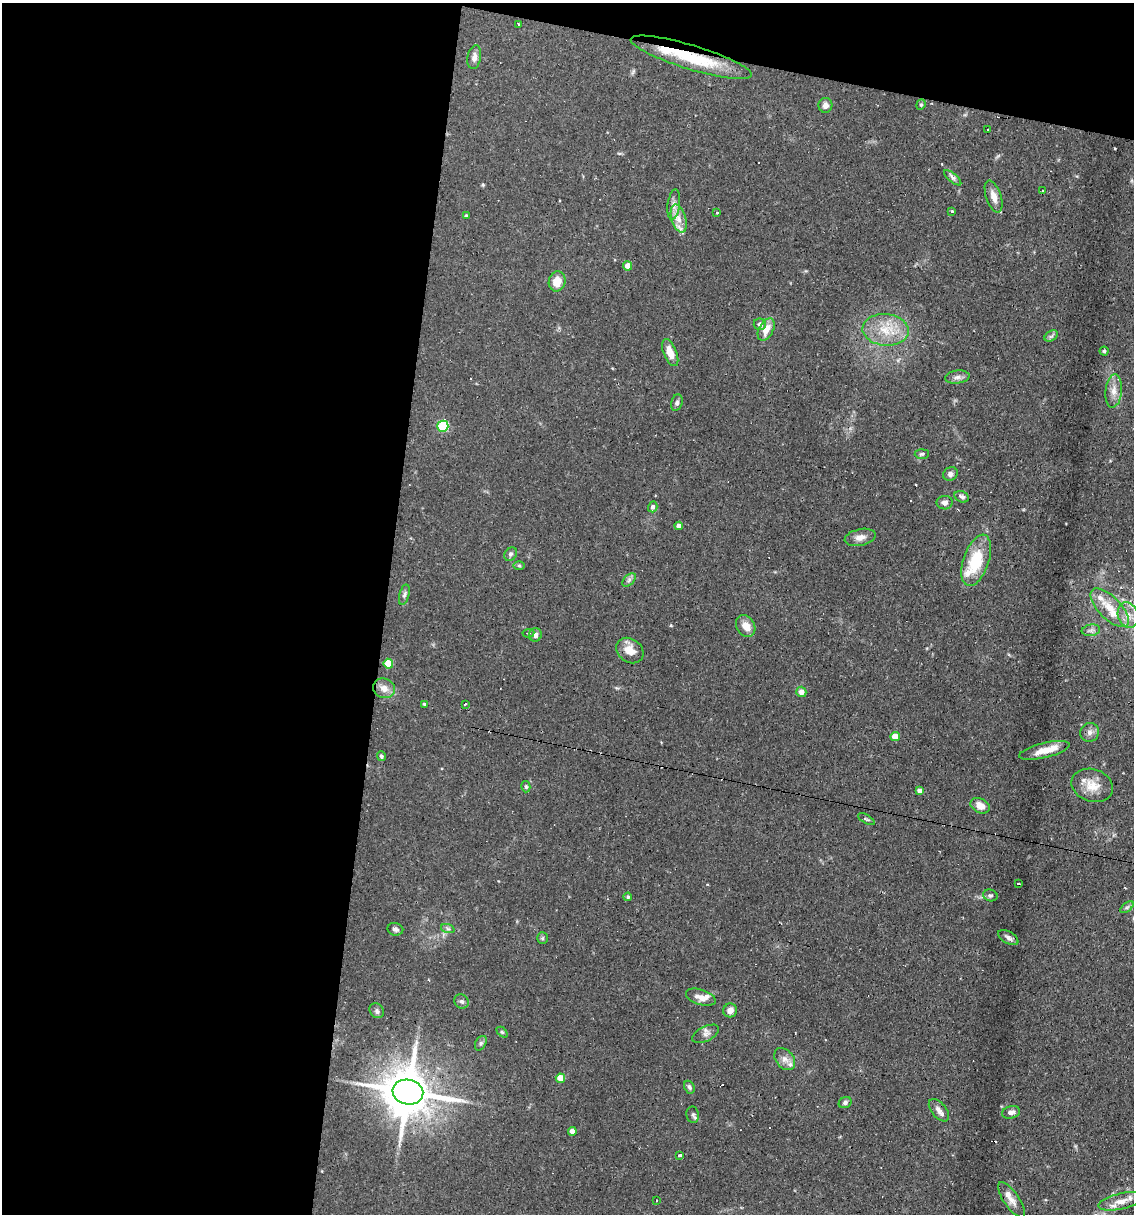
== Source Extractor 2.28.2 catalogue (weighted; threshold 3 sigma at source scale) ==
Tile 1 of 4 x 4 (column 1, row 1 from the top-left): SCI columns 233-1364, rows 3636-4847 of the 4873 x 4847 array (HDU 1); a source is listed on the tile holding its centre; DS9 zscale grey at full resolution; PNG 1136 x 1216 px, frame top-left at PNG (2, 3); each listed source drawn as its Kron ellipse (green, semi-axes under 4 px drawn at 4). Shown black and unused: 37% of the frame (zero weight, under 2 of 3 exposures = <1% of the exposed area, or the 3 px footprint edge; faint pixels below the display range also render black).
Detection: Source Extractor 2.28.2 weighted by HDU 2 'WHT'; one run over the whole footprint, this tile lists its part. Background 0.082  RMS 0.0055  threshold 0.0245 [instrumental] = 3 sigma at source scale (4.5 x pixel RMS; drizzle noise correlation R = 1.50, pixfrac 1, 0.05/0.05 arcsec/px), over >= 5 px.
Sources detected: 105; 8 cosmic-ray / hot-pixel residue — neither listed nor drawn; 10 inside a brighter listed object's ellipse — not listed separately; the other 87 listed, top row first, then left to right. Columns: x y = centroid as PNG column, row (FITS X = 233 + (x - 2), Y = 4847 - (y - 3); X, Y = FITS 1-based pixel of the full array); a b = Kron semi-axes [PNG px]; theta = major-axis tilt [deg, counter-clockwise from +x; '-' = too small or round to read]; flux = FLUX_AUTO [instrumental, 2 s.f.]
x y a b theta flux
518 24 3 2 - 0.6
474 57 12 6 80 2.8
691 57 63 12 -17 31
825 105 7 7 - 2.8
921 105 5 4 - 0.76
988 130 3 2 - 0.8
953 178 10 4 -40 1.6
1042 191 2 2 - 0.48
994 196 17 7 -71 4.9
674 205 15 6 83 3.1
952 211 3 3 - 1.7
716 212 3 3 - 2.1
466 216 4 3 - 0.96
679 219 14 7 -74 5.1
628 266 4 4 - 6.4
557 281 10 8 75 8.1
760 324 6 5 - 2
766 329 12 7 62 6.2
886 330 23 16 -5 15
1051 336 7 4 33 1.3
1104 351 4 4 - 0.74
670 353 14 6 -68 6.7
957 377 12 6 6 2.4
1114 391 17 8 84 4.6
677 403 8 5 73 1.4
443 426 5 5 - 39
922 454 7 4 4 1
950 474 7 6 - 2
962 497 7 5 -23 1.7
945 503 8 7 - 2.4
653 507 5 4 - 1.5
679 526 4 4 - 2.5
860 537 16 8 12 3.8
511 554 7 5 51 1.3
976 560 27 13 71 23
519 566 6 4 -1 0.78
629 580 8 5 46 1.4
404 595 10 5 75 1.5
1110 608 25 11 -46 11
1128 615 13 10 -72 5.6
746 626 11 9 -57 5.5
1091 630 9 6 8 1.8
528 633 6 2 5 0.54
535 635 7 6 - 2.3
630 650 15 11 -38 6.5
388 664 5 4 - 15
384 688 11 9 -21 4.5
801 692 5 5 - 3.7
424 704 3 3 - 3.3
465 704 3 3 - 1.3
1090 732 10 9 - 2.6
895 737 5 4 - 5.9
1044 750 26 7 13 7.7
381 756 5 4 - 0.86
1092 785 21 16 -18 9.3
526 787 6 4 -75 0.97
919 791 4 4 - 2.3
980 806 10 7 -27 5.2
866 819 9 3 -30 0.79
1018 884 4 3 - 1.6
990 895 7 5 -18 1
628 897 4 4 - 1
1127 907 8 4 36 1
395 929 8 6 -12 1.6
448 929 7 4 -19 1.1
1008 937 11 6 -30 1.9
542 938 6 5 - 0.86
701 997 15 7 -17 4.8
462 1001 7 6 - 1.6
730 1010 7 7 - 3.2
377 1011 8 6 -49 1.4
502 1032 6 4 -44 0.79
705 1034 14 7 26 2.7
481 1043 8 5 60 1.2
785 1059 12 8 -49 3.5
560 1078 5 4 - 9.8
689 1087 7 5 -63 1.1
408 1092 15 12 -10 2600
845 1103 6 5 - 1.6
939 1110 13 7 -51 2.7
1011 1112 9 6 14 2
693 1115 8 6 -81 1.4
572 1131 4 4 - 3.8
680 1155 3 3 - 1.2
1011 1200 21 7 -55 4.3
657 1201 3 3 - 0.75
1121 1201 23 8 13 6
Overlapping masked pixels (flux is a lower limit): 1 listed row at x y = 691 57